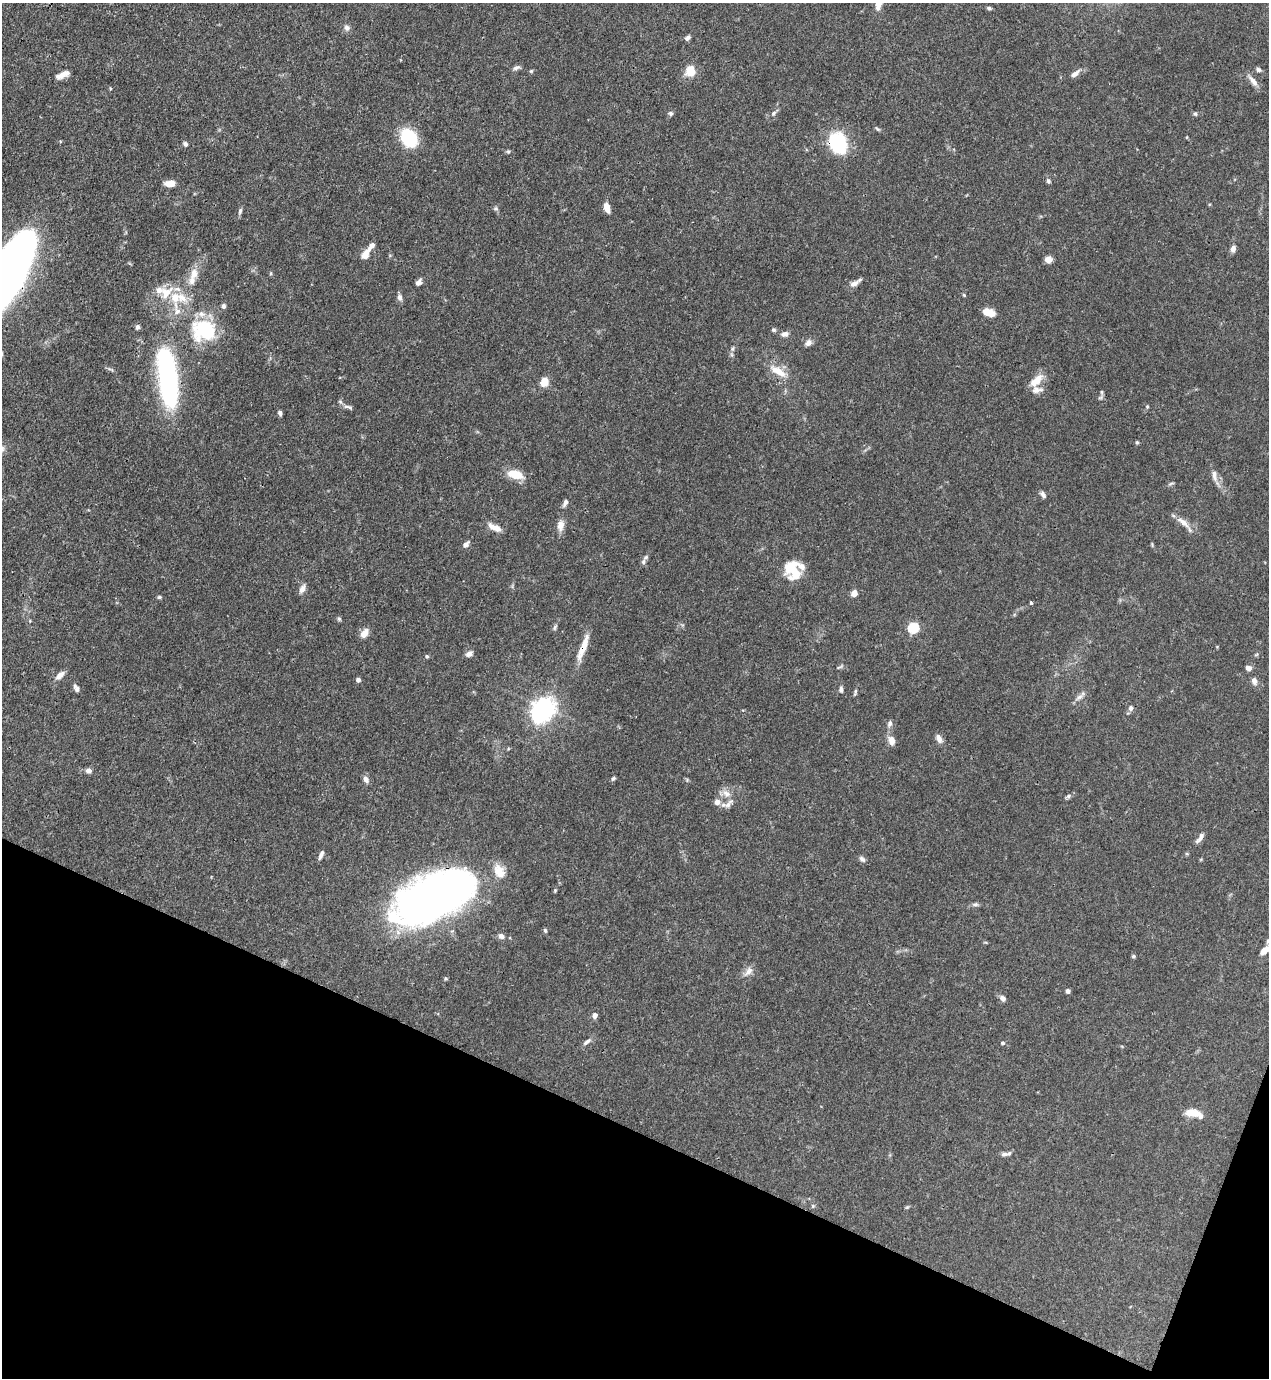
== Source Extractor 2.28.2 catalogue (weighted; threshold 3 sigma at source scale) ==
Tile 15 of 4 x 4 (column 3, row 4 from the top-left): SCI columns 2760-4026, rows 44-1419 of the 5646 x 5587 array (HDU 1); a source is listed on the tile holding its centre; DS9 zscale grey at full resolution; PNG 1271 x 1380 px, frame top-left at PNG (2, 3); no overlay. Shown black and unused: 19% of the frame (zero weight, under 3 of 4 exposures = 7% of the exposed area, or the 3 px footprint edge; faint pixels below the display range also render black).
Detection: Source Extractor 2.28.2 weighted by HDU 2 'WHT'; one run over the whole footprint, this tile lists its part. Background 0.0767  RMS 0.0036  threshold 0.0162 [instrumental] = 3 sigma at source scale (4.5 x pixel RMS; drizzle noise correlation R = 1.50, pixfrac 1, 0.05/0.05 arcsec/px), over >= 5 px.
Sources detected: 131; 5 inside a brighter object's white glare — not listed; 8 inside a brighter listed object's ellipse — not listed separately; the other 118 listed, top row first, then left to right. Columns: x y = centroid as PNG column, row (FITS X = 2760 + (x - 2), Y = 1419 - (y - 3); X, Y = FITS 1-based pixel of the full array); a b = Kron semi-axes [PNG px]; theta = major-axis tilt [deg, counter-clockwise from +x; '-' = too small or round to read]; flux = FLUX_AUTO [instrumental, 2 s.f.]
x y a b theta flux
989 8 6 5 - 0.6
347 28 8 7 - 1.3
687 38 7 5 47 0.97
516 68 10 5 19 1.1
1259 70 7 6 - 0.79
531 71 5 4 - 0.42
691 71 10 9 - 6.1
1075 74 12 6 40 1.8
63 75 17 6 24 2.9
1253 81 17 6 -50 2.4
671 113 6 6 - 0.75
773 113 8 5 42 0.92
1195 114 6 4 -67 0.57
877 129 10 3 -40 0.58
409 138 10 8 -55 35
838 143 26 19 -69 19
185 144 6 5 - 0.81
508 151 5 5 - 0.51
1048 181 6 5 - 0.7
170 183 9 6 1 4.1
496 208 6 5 - 0.63
607 208 10 5 -72 3.6
240 211 9 5 74 0.82
371 246 12 6 51 1.7
1233 249 7 5 76 1.8
365 254 10 7 60 3.5
1048 260 6 6 - 2.9
194 273 16 10 74 4
5 276 71 25 61 350
418 282 7 5 50 1.5
854 283 12 6 27 2.1
166 293 23 15 43 7.4
964 295 5 4 - 0.41
181 297 17 11 -31 5.7
400 297 8 6 -78 1.4
223 306 6 5 - 1
177 311 10 9 - 2.5
989 312 14 8 -19 3.7
137 327 6 5 - 0.86
206 330 28 22 -41 23
774 330 6 5 - 0.63
785 334 8 6 12 1.6
808 343 8 6 45 1.7
732 349 7 4 72 0.67
778 371 26 9 -32 5.5
167 373 74 19 -86 65
545 381 9 7 66 4.9
1036 381 21 9 43 4.5
1101 397 8 4 31 0.7
340 401 6 3 -20 0.53
1147 406 5 4 - 0.4
348 407 14 5 -11 1.1
280 413 6 4 -81 0.95
1137 442 5 4 - 0.48
515 474 19 10 -14 6.1
1214 476 18 6 -81 2.1
1171 483 8 3 19 0.54
1043 495 9 5 -52 1
565 503 10 5 65 1.3
1183 522 23 7 -38 3.3
560 525 14 9 85 2.6
495 527 18 7 -27 3.1
466 544 8 5 42 1.5
643 562 10 6 79 1.1
795 573 24 12 -80 8.8
302 589 10 6 65 2
854 593 8 7 - 2
159 597 5 4 - 0.53
1031 603 3 3 - 0.67
339 619 6 5 - 0.57
555 627 6 5 - 0.68
913 628 5 5 - 30
364 633 11 6 53 3.1
583 647 34 7 70 6.4
469 654 8 6 28 1.6
427 656 5 4 - 0.47
839 667 9 3 26 0.6
1248 668 6 5 - 1.9
60 675 11 6 39 2.4
358 680 5 5 - 0.95
1254 681 9 7 -73 1.6
76 688 10 5 -64 1.1
841 689 7 4 -84 0.95
855 692 11 3 73 0.63
1079 697 12 6 38 1.6
545 707 7 6 - 200
1131 708 8 6 -88 1.1
890 723 9 6 78 1.1
939 738 11 6 -63 2
892 740 11 8 -77 2.7
88 771 6 6 - 1.6
613 778 6 4 48 0.61
366 779 10 6 -60 1.4
726 794 12 9 -39 2.6
1068 796 6 5 - 0.64
717 802 8 8 - 2.1
728 804 19 5 48 1.9
1200 838 16 5 52 1.6
321 855 11 4 66 1.4
862 859 10 5 -44 1
499 871 19 13 -62 5.1
435 897 62 31 26 310
975 904 9 5 4 0.89
545 930 6 4 -74 0.56
501 936 8 6 -43 1.3
1265 950 14 7 40 3.2
1133 956 5 4 - 0.57
748 971 15 8 48 2.3
445 978 4 4 - 0.46
1068 991 4 4 - 1.1
1003 998 8 6 -42 1.3
595 1015 6 5 - 1.6
587 1042 13 5 37 1.3
1003 1043 5 4 - 0.61
1192 1113 18 9 -2 4.5
1004 1154 10 6 11 1.3
813 1206 5 5 - 0.53
907 1207 6 4 19 0.44
Overlapping masked pixels (flux is a lower limit): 4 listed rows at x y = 838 143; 5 276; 583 647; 435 897
Isophote crosses this tile's border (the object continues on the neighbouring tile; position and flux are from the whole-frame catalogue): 2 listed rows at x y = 5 276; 1265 950